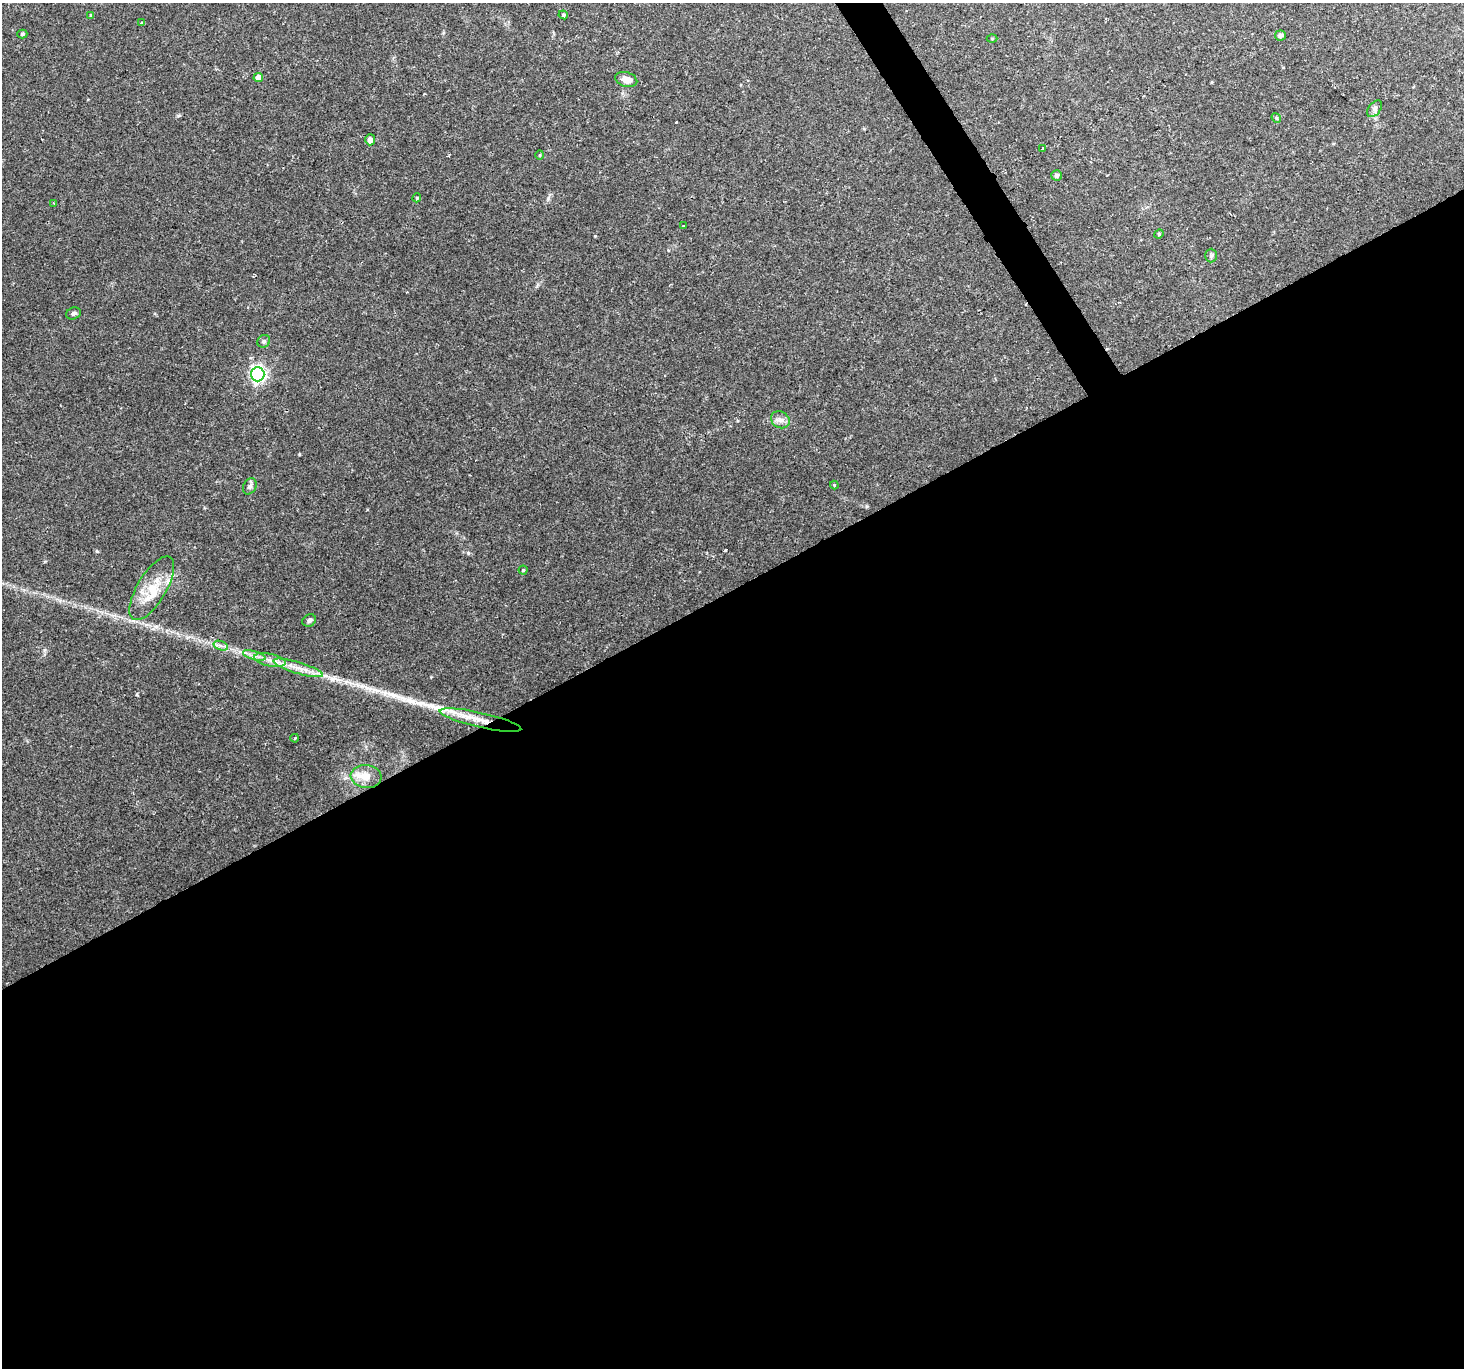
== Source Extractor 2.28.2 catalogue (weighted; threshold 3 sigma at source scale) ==
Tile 15 of 4 x 4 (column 3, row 4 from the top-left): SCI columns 2927-4388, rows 189-1554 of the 6101 x 5900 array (HDU 1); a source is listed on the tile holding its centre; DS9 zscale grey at full resolution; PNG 1466 x 1370 px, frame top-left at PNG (2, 3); each listed source drawn as its Kron ellipse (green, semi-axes under 4 px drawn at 4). Shown black and unused: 58% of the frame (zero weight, under 2 of 3 exposures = <1% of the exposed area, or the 3 px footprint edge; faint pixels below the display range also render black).
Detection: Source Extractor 2.28.2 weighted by HDU 2 'WHT'; one run over the whole footprint, this tile lists its part. Background 0.0506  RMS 0.0037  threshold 0.0166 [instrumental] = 3 sigma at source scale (4.5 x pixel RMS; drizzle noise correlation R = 1.50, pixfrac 1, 0.0396/0.0396 arcsec/px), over >= 5 px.
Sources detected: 41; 1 cosmic-ray / hot-pixel residue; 1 long thin detection or spike segment (spike, bleed or trail) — neither listed nor drawn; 4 inside a brighter listed object's ellipse — not listed separately; the other 35 listed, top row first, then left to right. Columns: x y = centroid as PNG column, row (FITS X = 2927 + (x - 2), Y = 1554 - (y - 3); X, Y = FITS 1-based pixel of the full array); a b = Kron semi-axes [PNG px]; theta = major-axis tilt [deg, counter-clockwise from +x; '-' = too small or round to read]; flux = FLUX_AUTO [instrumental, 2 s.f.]
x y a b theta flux
91 15 4 4 - 0.28
563 15 5 4 - 0.46
141 23 4 2 - 0.27
22 34 5 4 - 0.53
1281 35 5 5 - 1.3
992 39 5 3 - 0.32
258 77 5 4 - 2.5
626 79 11 7 -16 3.4
1374 109 9 6 53 1.2
1276 118 5 4 - 0.53
370 140 5 5 - 2
1043 148 4 3 - 2.1
540 155 5 3 - 0.31
1056 175 5 5 - 0.9
417 198 4 4 - 0.45
54 203 3 2 - 0.45
684 226 3 3 - 0.53
1159 234 5 4 - 0.42
1211 256 7 5 89 0.69
73 313 7 6 - 0.98
264 341 7 6 - 0.87
258 374 7 6 - 99
780 420 10 8 -32 1.9
834 485 4 4 - 0.37
250 486 8 6 63 1.2
523 570 4 4 - 0.39
152 588 36 14 59 11
309 620 7 6 - 0.87
221 646 7 4 -19 1
254 655 12 4 -15 1.5
270 660 16 6 -11 2.9
298 668 26 5 -17 4.4
480 720 42 7 -13 8.3
295 738 4 2 - 0.27
366 776 15 11 -6 4.5
Overlapping masked pixels (flux is a lower limit): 1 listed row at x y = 480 720
Unlisted compact peaks at least as high as the median listed source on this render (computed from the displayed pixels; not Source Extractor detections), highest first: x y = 97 551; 468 553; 725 550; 595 236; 137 694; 299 454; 548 198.